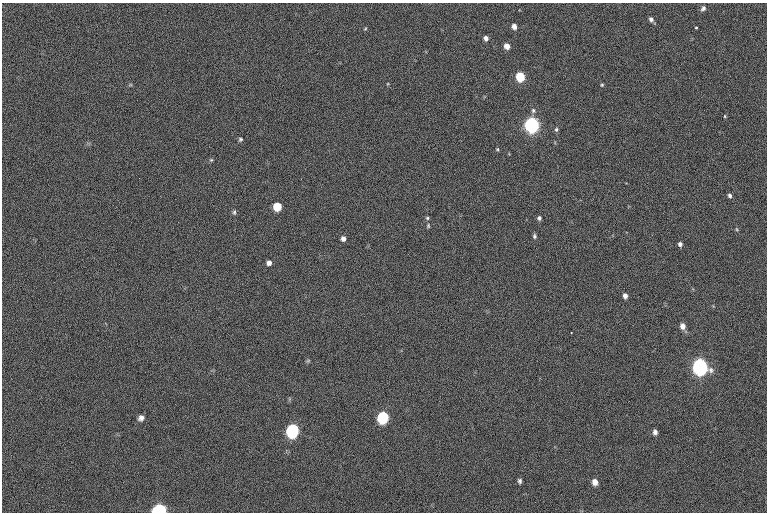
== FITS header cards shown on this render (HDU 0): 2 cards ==
NAXIS1  =                 765  / length of data axis 1
NAXIS2  =                 510  / length of data axis 2

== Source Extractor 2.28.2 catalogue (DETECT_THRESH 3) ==
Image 765 x 510 px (HDU 0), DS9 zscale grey, 1 PNG px = 1 image px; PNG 769 x 514 px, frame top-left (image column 1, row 510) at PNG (2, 3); no overlay
Background -31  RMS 14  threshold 42.7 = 3 sigma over >= 5 px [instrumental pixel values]
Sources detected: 39; all 39 listed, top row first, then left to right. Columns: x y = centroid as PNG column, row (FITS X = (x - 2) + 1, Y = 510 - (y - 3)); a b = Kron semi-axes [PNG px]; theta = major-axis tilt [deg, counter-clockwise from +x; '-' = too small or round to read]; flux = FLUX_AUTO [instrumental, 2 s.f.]
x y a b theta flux
703 8 7 5 44 2800
651 19 5 4 - 3200
514 26 5 4 - 5300
696 28 3 2 - 1100
365 29 5 3 - 820
486 38 5 4 - 3600
507 46 5 4 - 8500
520 77 6 5 - 54000
602 85 4 3 - 1000
533 111 7 6 - 2200
725 116 5 3 - 800
532 125 7 6 - 420000
556 129 6 5 - 1800
240 139 5 4 - 1600
497 149 4 4 - 1100
211 160 5 5 - 1100
730 195 5 4 - 2300
277 207 6 6 - 26000
234 212 7 5 -79 1700
427 218 5 4 - 1300
539 218 5 4 - 2100
428 226 6 4 -89 1200
736 229 5 3 - 990
534 236 5 4 - 1700
343 238 6 5 - 3400
680 244 5 4 - 2500
269 263 5 5 - 3600
625 296 6 5 - 3900
682 326 7 6 - 5700
571 333 2 2 - 640
308 361 5 5 - 1300
700 366 8 6 -73 470000
383 417 7 6 - 99000
141 418 7 6 - 3800
293 431 8 7 - 170000
655 432 5 4 - 3300
520 481 6 5 - 2100
595 482 7 6 - 6500
159 510 8 5 4 160000
At the frame edge (FLAGS 8, measured only in part): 1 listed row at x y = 159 510